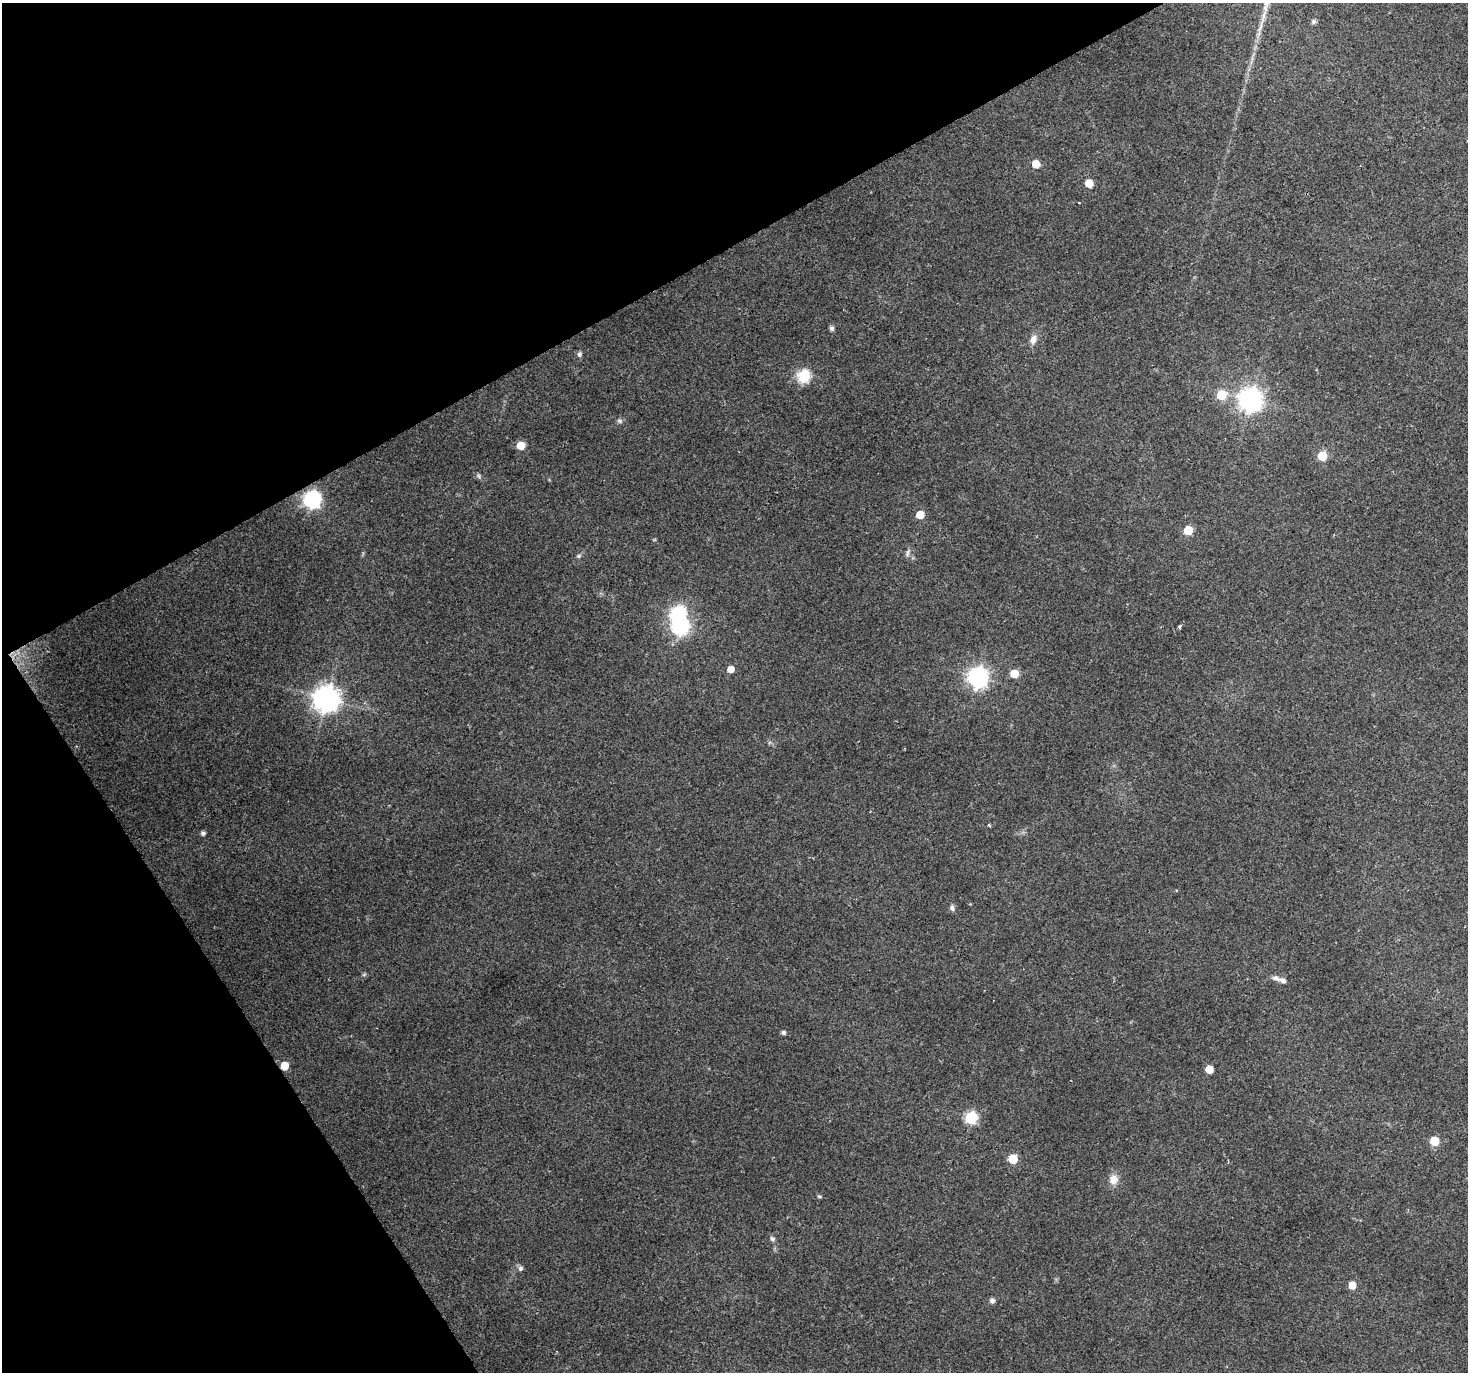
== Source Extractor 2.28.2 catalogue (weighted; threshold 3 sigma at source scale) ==
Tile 5 of 4 x 4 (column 1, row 2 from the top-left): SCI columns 1-1466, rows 2857-4226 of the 5868 x 5773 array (HDU 1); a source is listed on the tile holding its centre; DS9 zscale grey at full resolution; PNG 1470 x 1374 px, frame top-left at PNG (2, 3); no overlay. Shown black and unused: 28% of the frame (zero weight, under 2 of 3 exposures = <1% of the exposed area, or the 3 px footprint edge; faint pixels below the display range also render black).
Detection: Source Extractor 2.28.2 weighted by HDU 2 'WHT'; one run over the whole footprint, this tile lists its part. Background 0.0715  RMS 0.0085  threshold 0.0383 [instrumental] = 3 sigma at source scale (4.5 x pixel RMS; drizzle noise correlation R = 1.50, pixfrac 1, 0.0396/0.0396 arcsec/px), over >= 5 px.
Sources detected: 43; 1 inside a brighter object's white glare — not listed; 1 inside a brighter listed object's ellipse — not listed separately; the other 41 listed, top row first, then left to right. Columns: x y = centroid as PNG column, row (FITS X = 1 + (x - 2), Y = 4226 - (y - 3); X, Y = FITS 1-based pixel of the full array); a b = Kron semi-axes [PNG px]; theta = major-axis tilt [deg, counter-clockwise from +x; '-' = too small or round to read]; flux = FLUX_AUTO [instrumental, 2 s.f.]
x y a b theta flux
1313 22 7 6 - 1.9
1036 164 5 5 - 17
1089 183 5 5 - 15
831 328 5 5 - 2.7
1033 339 11 8 67 5.7
579 354 7 6 - 2.1
803 376 18 16 66 18
1221 395 6 6 - 29
1251 399 8 8 - 650
619 421 7 5 -21 1.8
521 446 5 5 - 20
1322 456 5 5 - 32
479 476 6 5 - 1.6
312 499 7 7 - 280
920 515 5 5 - 17
1188 530 5 5 - 28
908 553 11 5 82 2.4
579 556 6 5 - 1.5
1180 626 4 3 - 1.5
680 627 7 7 - 230
730 669 5 5 - 8.3
1014 673 5 5 - 23
978 677 8 7 - 390
327 699 8 8 - 910
989 825 5 3 - 0.89
203 833 5 4 - 2.5
952 908 8 6 -79 2.4
364 974 6 4 20 1.1
1276 978 11 6 -22 3.9
783 1032 5 4 - 2.5
284 1066 5 5 - 18
1209 1069 5 5 - 15
971 1118 6 6 - 95
1434 1141 5 5 - 30
1013 1159 6 6 - 33
1113 1179 13 11 78 7.7
819 1196 6 4 -17 1.2
772 1239 8 5 -39 2
520 1268 6 6 - 2.4
1352 1285 6 5 - 12
992 1300 7 6 - 2.2
Overlapping masked pixels (flux is a lower limit): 1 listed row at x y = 284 1066